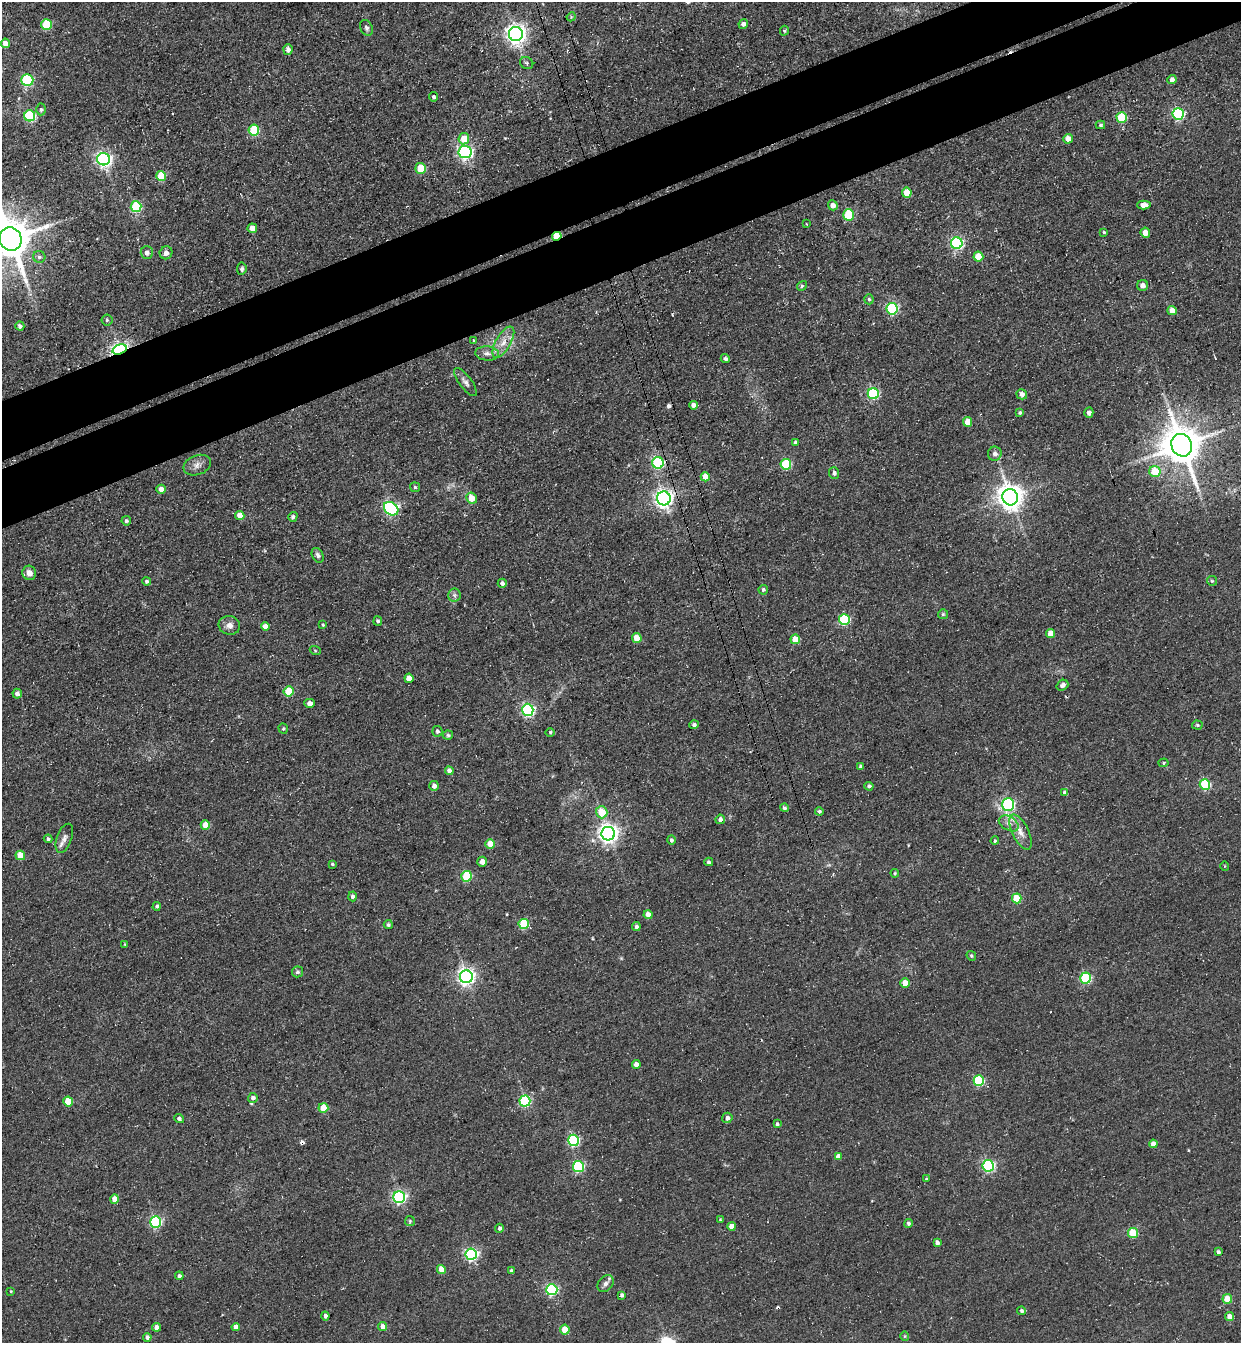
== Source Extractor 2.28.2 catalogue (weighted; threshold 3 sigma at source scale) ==
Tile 10 of 4 x 4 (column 2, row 3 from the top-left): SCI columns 1551-2789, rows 1406-2746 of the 5451 x 5491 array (HDU 1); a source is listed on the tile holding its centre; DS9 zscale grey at full resolution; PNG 1243 x 1345 px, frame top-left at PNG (2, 2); each listed source drawn as its Kron ellipse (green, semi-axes under 4 px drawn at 4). Shown black and unused: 8% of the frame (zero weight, under 3 of 4 exposures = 7% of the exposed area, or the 3 px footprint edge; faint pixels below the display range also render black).
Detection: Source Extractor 2.28.2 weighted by HDU 2 'WHT'; one run over the whole footprint, this tile lists its part. Background 0.0858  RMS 0.014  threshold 0.0635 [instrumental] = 3 sigma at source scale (4.5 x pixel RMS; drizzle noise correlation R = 1.50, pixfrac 1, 0.05/0.05 arcsec/px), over >= 5 px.
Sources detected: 198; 4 cosmic-ray / hot-pixel residue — neither listed nor drawn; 2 inside a brighter listed object's ellipse — not listed separately; the other 192 listed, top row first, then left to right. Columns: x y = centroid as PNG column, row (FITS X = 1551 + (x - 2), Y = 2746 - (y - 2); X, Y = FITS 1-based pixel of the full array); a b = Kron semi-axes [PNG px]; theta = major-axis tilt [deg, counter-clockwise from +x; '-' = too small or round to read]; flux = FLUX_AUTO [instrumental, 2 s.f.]
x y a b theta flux
571 17 4 3 - 1.4
46 24 5 5 - 73
743 24 5 4 - 5.6
366 28 8 6 -65 4
784 31 5 4 - 2.3
516 34 7 7 - 830
5 43 5 4 - 12
288 50 5 4 - 6.1
527 63 7 5 -31 3
1172 79 4 4 - 5.7
27 80 6 6 - 130
433 97 4 4 - 3.3
41 109 6 4 89 2.8
1178 114 6 5 - 190
30 116 5 5 - 120
1122 117 5 5 - 86
1100 125 4 4 - 1.8
254 130 5 5 - 73
464 139 5 5 - 27
1068 139 5 5 - 15
465 152 6 6 - 340
104 159 6 6 - 410
421 168 5 5 - 49
161 176 5 5 - 38
907 193 5 5 - 41
833 205 5 4 - 10
1144 205 7 4 -2 8
136 207 5 5 - 110
848 215 5 5 - 83
807 224 4 2 - 0.91
252 228 5 4 - 18
1104 232 4 4 - 1.8
1145 233 5 5 - 9.8
557 236 5 3 - 59
10 239 12 11 - 5300
957 243 6 5 - 220
147 252 6 6 - 6.3
166 253 7 6 - 7.6
39 257 6 6 - 3.5
978 257 5 5 - 37
242 269 6 5 - 3
1143 285 5 5 - 6.1
802 286 5 4 - 2
869 299 5 4 - 2.3
892 309 6 5 - 180
1172 311 5 4 - 14
107 320 5 5 - 2.4
20 326 5 4 - 4.3
473 340 3 2 - 1.2
503 342 17 7 60 15
120 349 7 5 17 400
487 353 12 7 -3 7.8
725 359 4 4 - 3.6
465 382 17 6 -53 6.7
873 394 5 5 - 140
1022 394 5 5 - 7.9
693 405 4 4 - 7.3
1020 413 3 3 - 2.7
1089 413 5 4 - 5.9
968 422 5 4 - 25
795 442 4 4 - 4.5
1182 445 11 10 - 4600
995 454 7 7 - 5.8
658 463 6 6 - 150
786 464 5 5 - 100
197 465 14 9 20 9.1
1155 472 6 5 - 44
834 473 6 5 - 3.5
705 477 5 4 - 20
415 487 5 5 - 2.4
161 489 4 4 - 12
1010 497 8 7 - 1500
472 498 6 5 - 23
664 498 7 7 - 660
391 509 8 6 -38 280
240 515 4 4 - 17
293 517 5 4 - 3.8
126 521 5 5 - 2.9
318 555 8 5 -63 3.9
29 573 7 6 - 10
147 581 4 4 - 2.9
1212 581 5 4 - 1.7
502 583 4 4 - 3.9
763 590 5 4 - 3
454 595 6 6 - 3.8
943 614 5 5 - 2.2
844 620 5 5 - 130
378 621 5 4 - 2.6
229 625 11 9 -9 8.3
323 625 3 2 - 1.5
265 627 4 4 - 14
1051 633 5 4 - 18
637 638 5 4 - 25
795 639 5 4 - 21
315 650 5 3 - 1.8
409 678 4 4 - 13
1062 685 6 5 - 5.2
289 691 5 5 - 42
17 694 5 4 - 5.2
310 703 5 4 - 7.1
528 710 6 6 - 240
694 725 5 4 - 3.8
1197 725 5 4 - 2
283 729 5 4 - 2
437 731 5 5 - 3.2
550 732 5 3 - 1.5
448 735 5 4 - 2.2
1164 763 5 4 - 2.1
861 767 4 3 - 5
449 771 4 4 - 6.4
1205 785 5 5 - 90
434 786 5 4 - 6.2
869 786 4 4 - 3.5
1065 793 4 4 - 6.8
1008 804 6 6 - 220
784 808 4 4 - 3.1
819 811 4 4 - 2.8
602 812 6 5 - 36
720 819 5 4 - 5.3
1009 823 11 7 -30 7
205 825 5 4 - 24
1020 832 19 8 -64 14
608 834 7 7 - 770
64 838 15 7 70 6.9
48 839 4 4 - 2.2
671 840 5 4 - 3.8
995 841 4 3 - 1.7
490 844 4 4 - 23
20 855 5 4 - 27
482 862 5 4 - 10
709 862 4 4 - 2.1
332 864 4 3 - 2.2
1225 866 5 3 - 1.1
895 873 4 4 - 1.8
467 876 5 5 - 79
353 896 5 4 - 4.5
1017 898 5 5 - 46
157 906 4 4 - 3.3
648 915 4 4 - 12
524 924 5 5 - 81
388 925 4 4 - 2.9
636 926 4 4 - 3.8
125 944 3 3 - 1.2
971 956 5 4 - 1.9
297 972 5 5 - 3.3
466 977 6 6 - 560
1086 978 5 5 - 110
905 983 4 4 - 23
636 1065 4 4 - 10
979 1080 5 5 - 110
253 1098 5 5 - 5.8
68 1101 5 5 - 41
525 1101 5 5 - 150
323 1108 5 5 - 35
727 1118 5 5 - 5.4
179 1119 5 4 - 3.4
777 1124 4 3 - 2.8
573 1140 5 5 - 160
1153 1144 4 4 - 12
838 1157 4 4 - 11
578 1166 5 5 - 140
988 1166 5 5 - 220
926 1179 4 3 - 1.9
399 1197 6 6 - 280
114 1199 4 4 - 13
720 1220 3 3 - 1.6
410 1221 5 5 - 2.1
156 1222 5 5 - 170
908 1223 4 4 - 3.6
731 1226 4 4 - 13
499 1228 4 4 - 4.1
1133 1233 5 5 - 61
937 1243 4 3 - 4.5
1218 1252 4 3 - 2.4
471 1254 5 5 - 270
441 1269 4 4 - 15
511 1271 3 3 - 3
179 1276 4 4 - 3.5
606 1284 9 7 50 6.3
552 1290 5 5 - 190
11 1291 4 3 - 1.1
622 1295 4 4 - 4.7
1227 1299 5 4 - 34
1022 1311 4 4 - 3
325 1316 4 4 - 4.4
1229 1316 4 4 - 10
157 1327 4 4 - 7.7
236 1327 4 4 - 10
383 1327 4 4 - 12
565 1330 5 4 - 32
905 1336 5 3 - 1.3
147 1337 4 4 - 5.8
Overlapping masked pixels (flux is a lower limit): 4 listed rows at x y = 557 236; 120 349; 658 463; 664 498
Isophote crosses this tile's border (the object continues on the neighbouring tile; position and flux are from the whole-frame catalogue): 1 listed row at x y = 10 239